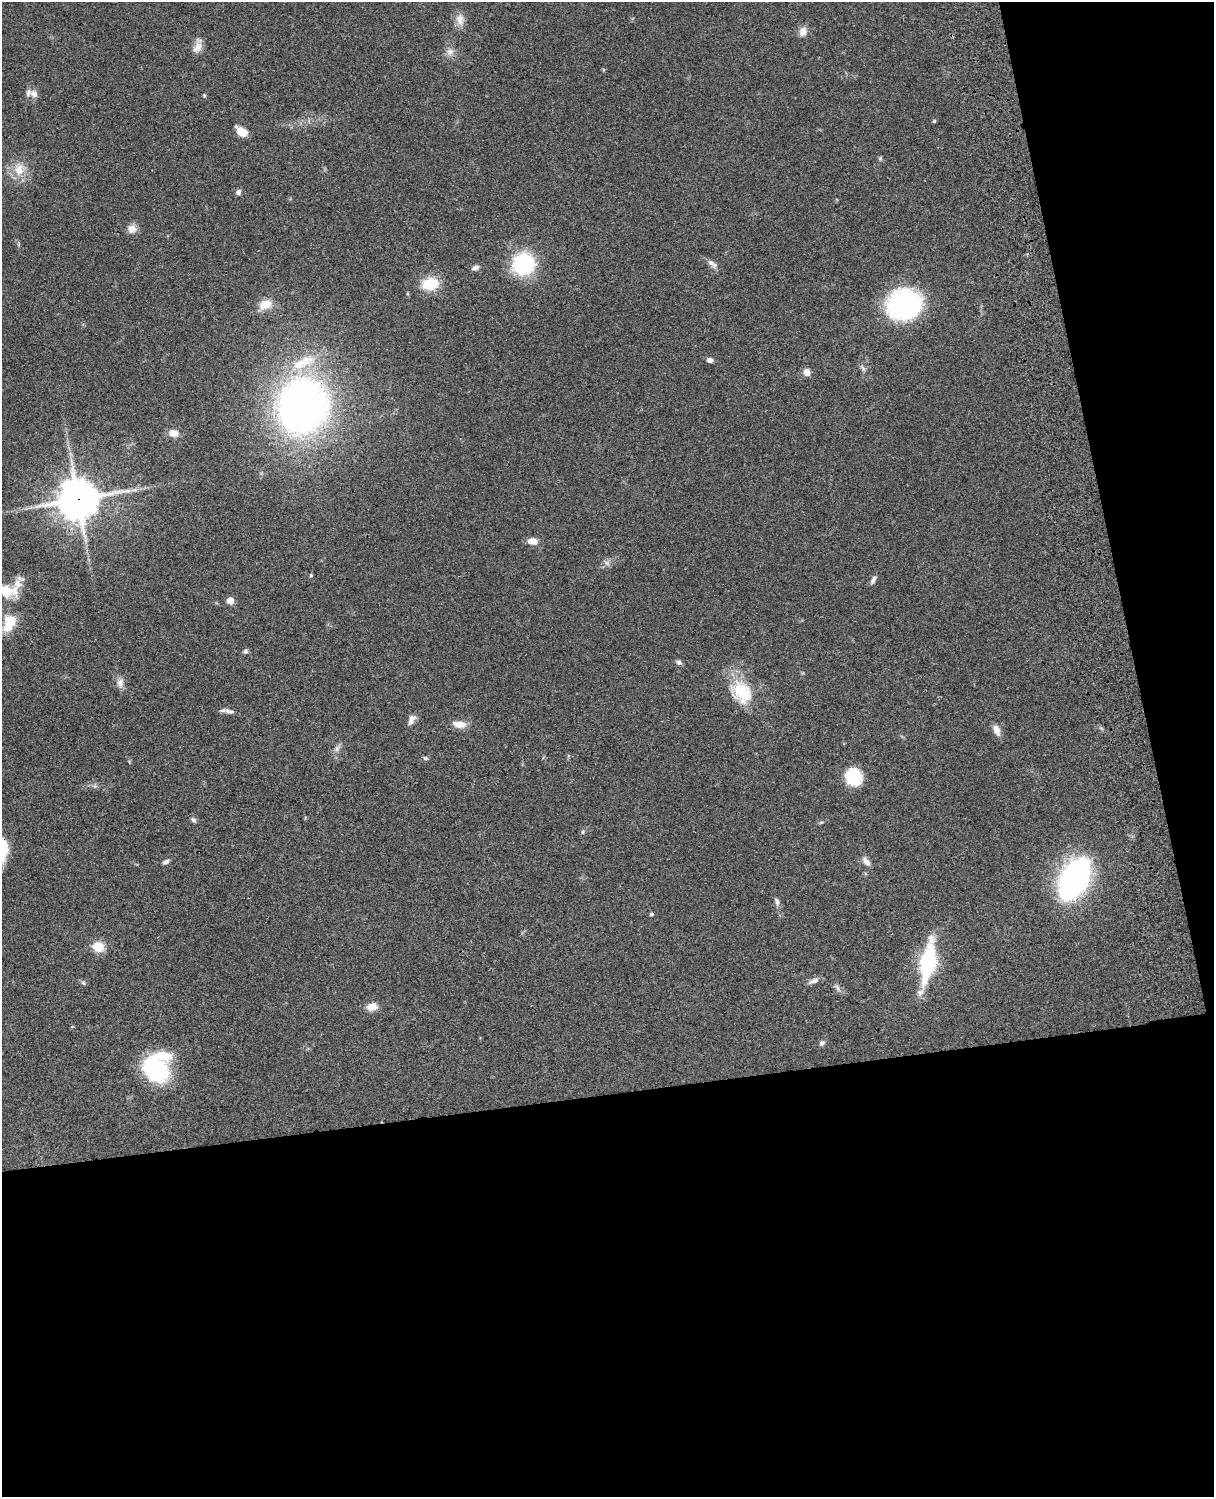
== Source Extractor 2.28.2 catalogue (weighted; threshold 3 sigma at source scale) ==
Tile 12 of 4 x 3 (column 4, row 3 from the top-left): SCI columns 3756-4967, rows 277-1771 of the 5086 x 4926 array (HDU 1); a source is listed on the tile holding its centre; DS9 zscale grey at full resolution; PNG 1216 x 1499 px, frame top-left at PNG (2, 2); no overlay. Shown black and unused: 33% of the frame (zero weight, under 3 of 4 exposures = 6% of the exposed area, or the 3 px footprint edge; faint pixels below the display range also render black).
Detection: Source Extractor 2.28.2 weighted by HDU 2 'WHT'; one run over the whole footprint, this tile lists its part. Background 0.0785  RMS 0.0058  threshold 0.0259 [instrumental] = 3 sigma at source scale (4.5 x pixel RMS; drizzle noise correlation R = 1.50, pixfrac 1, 0.05/0.05 arcsec/px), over >= 5 px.
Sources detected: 64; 3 inside a brighter listed object's ellipse — not listed separately; the other 61 listed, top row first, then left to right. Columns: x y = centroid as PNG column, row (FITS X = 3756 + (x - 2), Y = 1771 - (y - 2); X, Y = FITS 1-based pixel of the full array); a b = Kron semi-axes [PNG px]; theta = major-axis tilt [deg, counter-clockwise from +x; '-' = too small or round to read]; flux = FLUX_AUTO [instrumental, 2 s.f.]
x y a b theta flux
460 20 18 11 -83 5
803 31 12 9 70 4.1
197 47 16 10 60 4.5
450 52 11 9 31 3.2
34 94 12 10 -35 4.2
204 95 5 4 - 0.61
934 121 5 4 - 0.71
242 131 11 7 -36 9.1
880 158 6 5 - 0.84
19 169 19 13 80 9.7
238 192 7 6 - 1.9
132 229 12 10 -3 4.2
711 263 11 7 -38 2.6
523 264 20 18 51 51
475 268 8 6 24 2.3
430 284 17 12 11 17
265 304 17 11 23 8.3
904 304 31 25 19 110
710 360 6 5 - 2.4
303 362 40 15 24 23
863 368 11 4 -64 1.6
807 372 9 7 -76 3.3
303 406 38 34 64 390
174 433 12 9 -20 4.3
135 490 10 3 21 1.6
78 499 13 12 - 1700
533 541 12 8 -8 4.7
607 563 8 5 -45 1.5
311 575 5 4 - 0.62
873 580 12 5 60 2
7 591 24 14 -7 14
230 600 5 5 - 10
9 623 23 14 67 13
245 651 7 6 - 1.4
679 662 7 6 - 1.6
120 683 13 9 89 3.4
741 692 28 21 -50 27
229 711 13 6 -21 2.2
412 720 14 7 57 3.1
459 724 16 8 -4 6.1
996 730 14 7 -65 4
337 748 9 6 74 2.1
425 758 7 6 - 1
854 776 19 18 - 19
95 786 5 5 - 1.1
194 820 7 5 -42 1.3
821 822 6 4 20 0.83
583 832 6 4 89 0.76
866 861 13 7 -53 3.3
166 862 8 5 31 1.8
1074 879 32 17 61 190
777 901 11 6 -70 2
652 914 4 4 - 1.1
98 947 12 10 -13 11
928 962 55 16 80 44
814 981 14 6 21 2.6
83 982 7 5 -52 1
837 988 13 5 -56 1.9
372 1007 12 9 9 5.5
822 1043 7 6 - 1.6
155 1070 28 21 -43 55
Overlapping masked pixels (flux is a lower limit): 1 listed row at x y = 78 499
Isophote crosses this tile's border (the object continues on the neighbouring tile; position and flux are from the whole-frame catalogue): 1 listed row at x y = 7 591